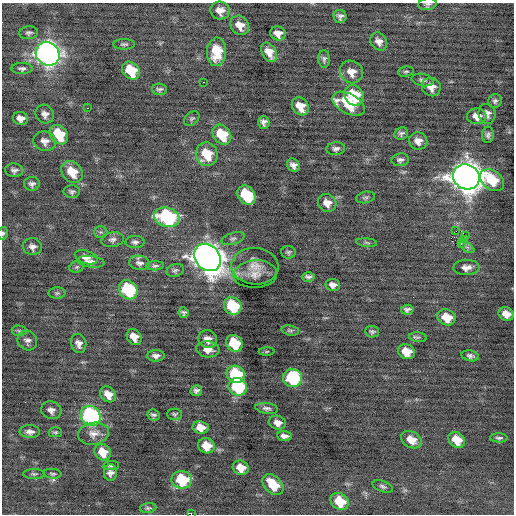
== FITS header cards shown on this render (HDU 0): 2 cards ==
NAXIS1  =                  512 / Axis length
NAXIS2  =                  512 / Axis length

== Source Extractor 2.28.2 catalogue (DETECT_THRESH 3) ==
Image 512 x 512 px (HDU 0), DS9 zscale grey, 1 PNG px = 1 image px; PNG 516 x 516 px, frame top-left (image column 1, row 512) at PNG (2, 3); each listed source drawn as its Kron ellipse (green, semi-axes under 4 px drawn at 4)
Background -0.0649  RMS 0.88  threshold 2.63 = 3 sigma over >= 5 px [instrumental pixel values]
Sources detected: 129; all 129 listed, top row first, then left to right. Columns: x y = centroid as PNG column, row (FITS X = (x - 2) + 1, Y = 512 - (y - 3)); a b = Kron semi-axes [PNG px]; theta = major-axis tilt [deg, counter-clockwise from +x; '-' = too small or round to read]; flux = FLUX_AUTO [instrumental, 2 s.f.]
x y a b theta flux
428 4 9 5 8 160
220 11 9 9 - 500
340 16 6 6 - 220
240 25 10 8 -47 620
29 33 9 6 6 180
278 33 8 7 - 510
379 41 9 7 -55 380
124 44 11 5 0 140
217 52 14 9 86 1700
269 52 10 7 -60 610
48 54 12 11 - 38000
324 59 9 5 89 170
22 68 10 5 -1 200
131 70 10 8 -46 2000
351 72 12 11 - 620
406 72 8 5 7 100
423 80 11 6 -11 190
204 82 3 2 - 110
431 87 10 9 - 510
159 89 7 5 -5 160
354 95 11 9 -50 2200
495 101 7 6 - 160
349 104 17 10 -27 2500
300 106 9 8 - 790
88 108 2 2 - 110
45 114 10 8 -48 320
487 114 10 8 -73 320
477 116 10 8 -3 540
21 118 7 6 - 400
192 119 9 6 42 130
264 122 6 5 - 220
401 134 7 6 - 190
59 135 10 8 -52 2200
222 135 10 8 -51 2000
488 135 8 6 85 190
45 141 11 9 -14 390
418 141 9 8 - 410
336 149 9 6 5 200
207 154 12 11 - 1700
400 160 9 6 9 200
293 165 7 6 - 280
14 170 9 7 -4 220
72 172 12 9 -49 1200
466 177 13 12 - 94000
492 180 13 9 -38 1900
32 184 8 7 - 210
72 192 8 6 -2 160
246 195 10 8 -51 3200
365 197 9 5 11 140
327 203 9 8 - 520
167 217 13 9 -18 8100
456 231 2 2 - 20
101 232 6 5 - 110
3 233 6 5 - 120
465 235 3 2 - 320
233 239 12 5 17 180
112 240 11 7 9 230
465 240 3 3 - 110
135 242 9 6 0 190
367 243 10 4 -6 110
461 244 3 2 - 660
32 247 10 8 -9 300
467 247 8 4 -36 130
288 252 7 6 - 130
86 257 12 6 -19 370
207 257 15 12 -47 74000
91 262 13 5 -7 300
139 263 10 7 -9 240
155 266 9 4 3 150
255 266 23 18 -4 1100
77 267 7 5 21 110
466 268 13 7 3 390
175 270 9 6 18 160
255 274 22 14 3 660
308 277 6 4 -1 170
333 285 7 6 - 300
128 290 10 8 -49 5100
57 293 8 5 2 140
233 306 9 8 - 3400
407 310 6 5 - 180
184 313 5 5 - 150
506 314 8 6 -22 530
446 317 9 8 - 1200
290 330 9 5 -10 120
19 331 7 5 -8 110
372 332 7 5 -4 140
134 337 8 7 - 570
418 337 9 5 -8 130
208 339 9 8 - 390
27 340 10 9 - 260
234 343 9 8 - 2200
79 344 10 7 -73 310
208 349 11 8 -6 500
267 351 8 4 2 79
406 352 8 7 - 950
156 356 9 5 3 240
470 356 8 5 -12 180
236 374 9 8 - 3800
293 378 9 9 - 5300
238 387 9 8 - 5200
196 391 6 5 - 200
108 394 9 7 -43 600
267 408 11 5 -8 200
51 410 10 8 -18 310
174 414 7 5 -1 120
153 415 6 5 - 150
91 416 10 9 - 12000
277 423 9 7 -17 380
200 427 8 6 -9 690
30 432 10 6 -3 290
55 432 7 5 0 100
93 434 15 11 9 510
284 436 7 5 -6 270
499 438 8 4 -1 140
411 440 11 8 -29 660
457 440 9 7 -36 920
206 446 8 7 - 940
103 452 9 7 -48 960
111 466 8 4 7 110
241 468 8 7 - 760
110 472 8 6 -90 300
34 474 11 5 0 130
52 474 9 5 -5 120
182 480 10 9 - 2700
273 485 12 8 -44 1500
383 486 10 5 -21 160
340 501 9 8 - 1400
148 508 8 5 5 130
191 514 2 2 - 560
At the frame edge (FLAGS 8, measured only in part): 3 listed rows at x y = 428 4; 3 233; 191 514